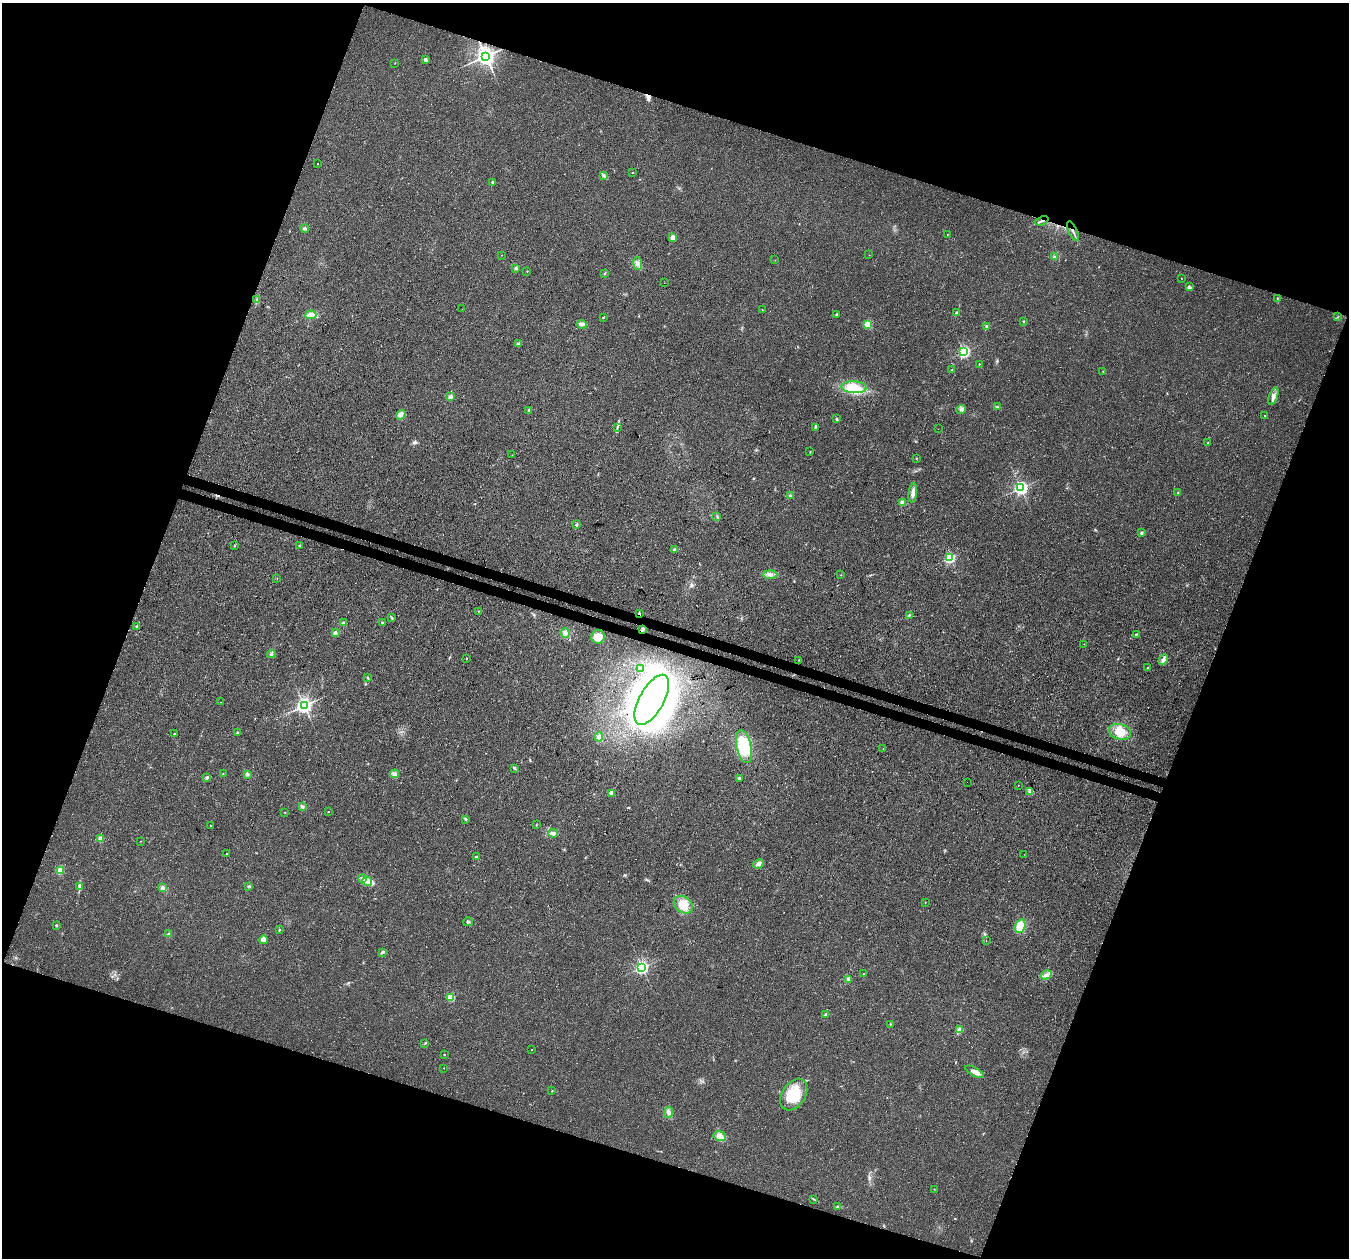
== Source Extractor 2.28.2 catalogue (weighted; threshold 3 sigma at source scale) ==
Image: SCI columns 32-5419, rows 333-5355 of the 5441 x 5625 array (HDU 1 of 3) = the unmasked area's bounding box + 8 px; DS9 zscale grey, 4 x 4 block average (1 PNG px = mean of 4 x 4 image px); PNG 1351 x 1260 px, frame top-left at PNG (2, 3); each listed source drawn as its Kron ellipse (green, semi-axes under 4 px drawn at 4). Shown black and unused: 40% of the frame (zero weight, under 3 of 4 exposures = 5% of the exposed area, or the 3 px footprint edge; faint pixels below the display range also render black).
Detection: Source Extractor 2.28.2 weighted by HDU 2 'WHT'. Background 0.0374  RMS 0.0076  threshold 0.0344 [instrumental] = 3 sigma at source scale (4.5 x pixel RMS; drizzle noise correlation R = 1.50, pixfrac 1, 0.0396/0.0396 arcsec/px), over >= 5 px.
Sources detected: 167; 2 cosmic-ray / hot-pixel residue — neither listed nor drawn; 2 coinciding with a brighter row at this scale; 3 inside a brighter listed object's ellipse — not listed separately; the other 160 listed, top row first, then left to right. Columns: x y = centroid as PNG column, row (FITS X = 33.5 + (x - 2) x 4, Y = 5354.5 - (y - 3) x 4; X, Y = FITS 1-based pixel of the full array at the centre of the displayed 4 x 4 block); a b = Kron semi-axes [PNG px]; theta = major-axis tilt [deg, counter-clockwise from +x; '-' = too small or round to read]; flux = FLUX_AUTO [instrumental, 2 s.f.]
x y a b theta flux
485 56 3 3 - 3000
425 60 2 2 - 42
395 63 2 2 - 1.3
318 163 2 2 - 3.7
632 173 2 2 - 4.7
604 175 3 2 - 6.8
492 182 2 2 - 11
1042 221 7 2 22 8.2
305 228 4 2 - 6.9
1073 231 10 2 -66 11
947 234 2 2 - 1.4
673 237 2 2 - 82
501 255 2 2 - 0.84
869 255 2 2 - 1.1
1054 257 3 2 - 5.4
775 260 2 2 - 1.1
638 264 6 3 -83 15
516 268 3 2 - 5.1
527 271 2 2 - 1.9
604 274 2 2 - 3.8
1181 279 2 2 - 1
664 283 2 2 - 1.1
1189 287 4 3 - 7.7
1277 298 3 2 - 2.5
257 300 2 2 - 2.2
462 309 2 2 - 0.61
762 310 2 2 - 1.2
956 313 3 3 - 5.8
836 314 2 2 - 4.5
311 315 5 4 - 32
603 317 2 2 - 8
1337 317 2 2 - 1.6
1023 321 2 2 - 4.3
582 324 5 4 - 11
868 325 2 2 - 230
987 327 2 2 - 49
519 344 3 2 - 5.2
964 352 2 2 - 810
979 364 2 2 - 3.6
951 370 3 2 - 3.8
1103 372 3 2 - 2.6
854 387 13 6 -5 62
1273 396 9 2 69 16
450 397 4 3 - 11
997 407 2 2 - 2.1
529 410 2 2 - 30
961 410 5 2 - 5
401 415 5 4 - 14
1264 415 2 2 - 1.7
837 419 4 2 - 4.7
617 427 2 2 - 1.9
815 427 2 2 - 2.6
938 429 2 2 - 0.71
1208 443 2 2 - 3.5
810 452 2 2 - 1.5
512 455 2 2 - 1.5
916 458 2 2 - 1.8
1020 488 2 2 - 1300
913 493 10 4 83 21
1178 493 3 2 - 2.3
790 495 3 2 - 3.3
902 502 2 2 - 86
717 517 3 2 - 2.9
576 525 2 2 - 19
1141 533 2 2 - 26
234 546 2 2 - 1.8
299 546 2 2 - 2.1
674 550 3 2 - 7.2
950 558 2 2 - 570
770 574 7 3 -1 15
841 575 2 2 - 1.2
277 579 2 2 - 0.94
478 611 2 2 - 2.1
639 614 3 2 - 4.5
909 615 2 2 - 3
392 617 4 2 - 4.6
344 623 3 3 - 10
382 623 2 2 - 3.3
137 626 3 2 - 8.4
642 629 3 3 - 5.9
335 632 3 3 - 7.7
565 633 4 4 - 19
1136 634 2 2 - 3.1
598 637 7 6 - 55
1084 644 2 2 - 3.2
271 654 4 2 - 8.1
467 658 2 2 - 2
799 660 2 2 - 2.2
1163 660 6 4 62 15
640 668 3 3 - 9.6
1147 668 2 2 - 4.6
368 678 3 2 - 3.9
652 700 28 12 61 2800
221 702 2 2 - 3.1
304 706 3 3 - 1800
1120 732 11 7 -13 69
237 733 2 2 - 15
174 734 2 2 - 5.8
599 737 4 4 - 17
744 747 17 7 -78 160
883 749 2 2 - 2
514 768 3 2 - 5.3
223 774 2 2 - 2.2
247 774 3 3 - 8.2
394 774 4 4 - 12
207 777 4 2 - 5.7
739 778 2 2 - 31
967 782 2 2 - 1.3
1018 785 2 2 - 1.7
1030 791 3 2 - 5.5
611 793 2 2 - 62
302 807 3 2 - 6.3
328 811 2 2 - 5.9
285 813 2 2 - 1.5
465 819 3 2 - 4
210 825 2 2 - 2.9
536 825 3 2 - 1.7
553 833 4 4 - 14
101 839 2 2 - 110
141 841 2 2 - 1.2
226 854 2 2 - 3.7
1024 854 2 2 - 1.2
476 857 2 2 - 15
758 864 5 4 - 14
60 870 2 2 - 180
362 878 4 2 - 5.4
367 881 5 4 - 20
249 886 3 2 - 3.3
79 887 4 2 - 6.8
163 888 4 3 - 13
925 902 2 2 - 1
683 905 10 8 -35 58
468 922 4 3 - 6.7
56 925 2 2 - 4.4
1020 926 7 5 73 78
279 930 3 2 - 2.5
169 934 3 3 - 6.7
263 940 4 3 - 20
986 941 2 2 - 2.7
382 952 3 2 - 7.9
642 967 2 2 - 1100
863 974 2 2 - 2.9
1046 975 5 4 - 17
848 979 3 3 - 11
451 997 2 2 - 220
825 1014 3 2 - 5.3
890 1024 2 2 - 2.1
960 1030 4 3 - 10
425 1043 2 2 - 2.6
531 1050 2 2 - 1.1
444 1054 2 2 - 6.1
444 1068 2 2 - 2.7
975 1072 10 3 -29 24
552 1091 2 2 - 1.8
794 1095 17 11 57 130
668 1112 5 3 - 11
720 1136 6 5 - 24
934 1189 2 2 - 1.3
814 1199 3 2 - 2.7
838 1207 2 2 - 2.4
Overlapping masked pixels (flux is a lower limit): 3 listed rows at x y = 1042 221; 1073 231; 639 614
Diffuse or blended objects may show on this block-average render without a row.